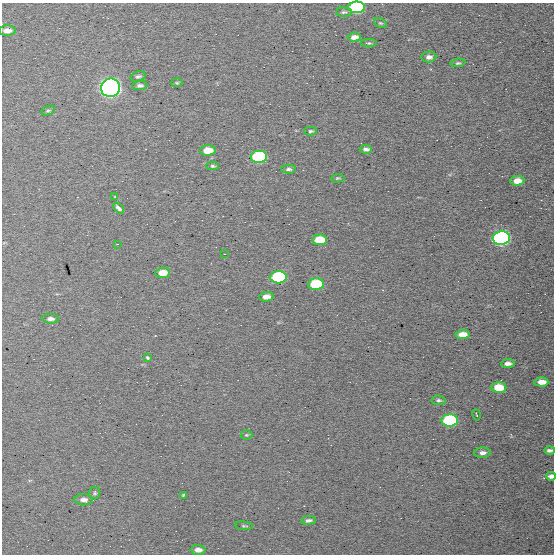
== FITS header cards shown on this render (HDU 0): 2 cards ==
NAXIS1  =                 552
NAXIS2  =                 552

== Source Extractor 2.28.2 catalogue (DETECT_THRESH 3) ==
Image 552 x 552 px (HDU 0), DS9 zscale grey, 1 PNG px = 1 image px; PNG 556 x 556 px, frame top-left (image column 1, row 552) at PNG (2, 3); each listed source drawn as its Kron ellipse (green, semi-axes under 4 px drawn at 4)
Background 894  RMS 34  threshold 103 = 3 sigma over >= 5 px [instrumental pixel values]
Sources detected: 50; all 50 listed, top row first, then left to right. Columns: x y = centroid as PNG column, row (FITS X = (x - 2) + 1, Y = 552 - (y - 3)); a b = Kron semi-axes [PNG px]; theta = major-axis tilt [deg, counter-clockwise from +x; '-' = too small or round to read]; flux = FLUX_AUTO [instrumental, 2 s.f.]
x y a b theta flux
357 7 8 6 2 3.8e+05
344 12 8 4 -5 4.6e+03
380 23 7 4 -25 3.2e+03
7 31 8 5 1 1.8e+04
354 37 7 4 4 1.4e+04
369 43 8 4 -1 3.7e+03
429 57 7 5 2 1.1e+04
458 63 7 4 5 4.5e+03
138 76 8 5 17 5.4e+03
177 83 5 4 - 2.7e+03
140 86 8 4 7 7.2e+03
110 88 9 9 - 2.3e+06
48 111 7 4 22 3.7e+03
311 131 6 4 2 4.0e+03
366 149 6 4 -5 7.5e+03
208 150 8 5 4 3.7e+04
259 157 8 6 3 3.7e+05
213 166 6 4 -3 4.2e+03
288 169 7 4 -2 5.7e+03
338 178 7 4 2 3.5e+03
517 181 7 5 5 2.4e+04
115 197 3 2 - 1.8e+03
118 208 6 3 -46 1.1e+04
501 238 9 6 4 9.0e+05
319 240 7 5 3 6.4e+04
118 244 3 2 - 2.4e+03
225 254 2 2 - 1.3e+03
163 273 7 5 4 3.2e+04
278 277 8 6 3 2.5e+05
316 284 8 6 2 1.6e+05
266 297 7 5 3 1.7e+04
50 319 8 4 -3 8.8e+03
462 334 7 5 3 2.8e+04
148 358 4 3 - 4.7e+03
508 364 7 4 4 1.1e+04
541 382 7 4 -1 2.3e+04
499 387 7 5 2 5.5e+04
439 400 7 5 -5 5.0e+03
476 415 5 2 - 1.9e+03
450 420 8 6 3 3.4e+05
246 435 6 5 - 3.2e+03
549 450 5 3 - 6.5e+03
482 453 8 5 3 1.1e+04
551 476 5 4 - 9.1e+03
95 493 6 5 - 4.1e+03
183 495 4 3 - 2.3e+03
84 500 9 5 -1 1.1e+04
308 520 7 4 7 7.5e+03
244 526 9 4 -5 3.7e+03
198 550 7 5 -2 1.4e+04
At the frame edge (FLAGS 8, measured only in part): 2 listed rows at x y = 357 7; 551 476